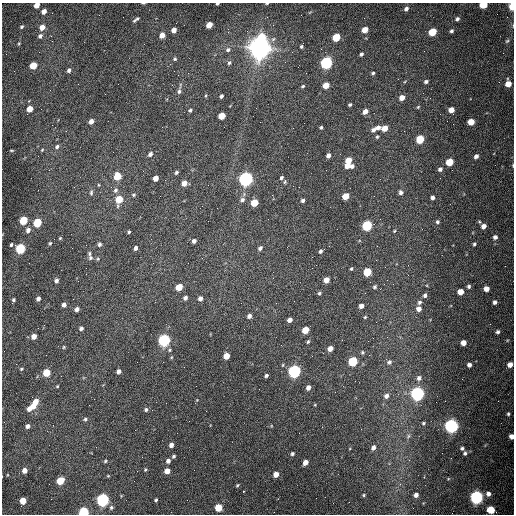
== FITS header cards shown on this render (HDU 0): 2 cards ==
NAXIS1  =                  512 /fastest changing axis
NAXIS2  =                  512 /next to fastest changing axis

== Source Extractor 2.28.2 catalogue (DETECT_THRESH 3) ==
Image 512 x 512 px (HDU 0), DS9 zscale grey, 1 PNG px = 1 image px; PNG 516 x 516 px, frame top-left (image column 1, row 512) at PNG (2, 3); no overlay
Background 1570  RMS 24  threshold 72.4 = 3 sigma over >= 5 px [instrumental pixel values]
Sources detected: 203; all 203 listed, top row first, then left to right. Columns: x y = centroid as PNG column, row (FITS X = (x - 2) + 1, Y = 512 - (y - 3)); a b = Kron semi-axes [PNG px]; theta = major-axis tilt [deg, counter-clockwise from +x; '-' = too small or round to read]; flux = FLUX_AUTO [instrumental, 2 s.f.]
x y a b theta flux
143 3 4 2 - 1.4e+03
267 3 4 2 - 1.6e+03
217 4 3 2 - 2.1e+03
37 5 5 4 - 1.8e+04
483 5 5 4 - 5.1e+04
512 6 5 4 - 2.9e+04
406 9 5 4 - 4.9e+03
44 11 5 4 - 9.5e+03
136 19 7 2 36 3.2e+03
457 19 5 4 - 3.8e+03
209 25 5 4 - 2.5e+04
22 27 4 3 - 2.2e+03
42 27 5 5 - 1.3e+04
174 30 5 4 - 1.0e+04
365 30 5 4 - 2.3e+04
451 31 3 3 - 3.1e+03
432 32 5 4 - 6.0e+04
162 35 5 4 - 1.5e+04
40 36 6 5 - 4.3e+03
51 36 3 2 - 1.6e+03
336 37 5 4 - 6.8e+04
262 38 6 5 - 5.3e+04
507 41 6 5 - 2.5e+03
19 44 4 3 - 1.6e+03
301 46 4 3 - 2.5e+03
260 48 8 7 - 2.1e+06
321 49 2 2 - 8.0e+02
228 50 6 6 - 4.1e+03
361 54 4 3 - 3.9e+03
175 59 5 4 - 2.1e+03
229 63 6 5 - 2.8e+03
326 63 6 5 - 3.5e+05
33 65 5 4 - 4.4e+04
69 70 5 4 - 4.1e+03
373 73 4 3 - 2.7e+03
426 81 4 3 - 3.7e+03
508 84 5 5 - 2.1e+04
326 85 5 4 - 2.3e+04
303 86 5 3 - 1.9e+03
179 91 7 5 79 4.1e+03
105 94 2 2 - 8.4e+02
206 95 5 3 - 1.5e+03
221 96 4 3 - 4.0e+03
402 97 5 4 - 1.3e+04
350 104 3 3 - 2.5e+03
418 107 5 3 - 1.5e+03
29 109 5 4 - 2.4e+04
190 110 5 4 - 2.8e+03
451 110 5 4 - 1.7e+04
365 111 5 4 - 1.2e+04
222 116 5 4 - 3.4e+04
91 121 5 4 - 8.6e+03
471 122 5 4 - 2.6e+04
321 127 4 3 - 2.3e+03
378 127 5 4 - 6.8e+03
293 128 2 2 - 7.3e+02
385 128 5 4 - 2.2e+04
373 130 6 4 42 5.1e+03
377 137 4 4 - 2.1e+03
420 139 5 5 - 6.6e+04
57 146 6 5 - 3.6e+03
11 150 4 2 - 1.5e+03
42 150 4 3 - 1.6e+03
150 154 5 4 - 5.7e+03
328 155 4 4 - 6.0e+03
476 156 5 4 - 5.8e+03
348 160 5 4 - 2.6e+04
450 162 5 5 - 4.8e+04
513 165 4 3 - 1.2e+03
347 166 5 4 - 1.3e+04
352 166 5 4 - 4.7e+03
440 169 4 4 - 5.0e+03
176 172 4 3 - 2.6e+03
117 176 5 5 - 4.5e+04
281 177 4 4 - 3.2e+03
155 178 5 4 - 1.5e+04
246 179 6 5 - 7.1e+05
285 182 6 4 70 2.3e+03
184 183 5 4 - 1.3e+04
299 187 2 2 - 1.0e+03
115 190 7 6 - 4.7e+03
401 192 5 5 - 5.0e+03
91 193 7 5 88 3.1e+03
133 195 5 4 - 2.2e+03
345 196 5 4 - 2.8e+04
432 198 4 4 - 5.1e+03
119 199 6 5 - 4.2e+04
242 200 7 6 - 4.7e+03
303 200 4 3 - 3.8e+03
254 203 5 5 - 3.8e+04
23 220 5 5 - 6.9e+04
437 222 5 5 - 2.9e+03
37 223 5 5 - 8.2e+04
367 226 5 5 - 1.7e+05
483 226 5 5 - 9.3e+03
28 230 6 5 - 7.0e+03
394 231 4 3 - 1.5e+03
129 232 3 3 - 2.4e+03
495 237 5 5 - 5.3e+03
60 238 4 4 - 1.6e+03
194 241 4 4 - 5.2e+03
50 243 4 4 - 1.9e+03
99 244 5 4 - 3.8e+03
474 244 4 3 - 2.4e+03
11 245 4 3 - 2.4e+03
20 248 5 5 - 1.4e+05
136 248 4 3 - 5.3e+03
260 248 5 4 - 4.0e+03
320 251 5 4 - 3.2e+03
90 258 9 6 -71 5.0e+03
351 269 4 3 - 2.1e+03
367 272 5 5 - 6.7e+04
56 280 5 4 - 4.8e+03
326 280 5 4 - 1.7e+04
469 286 4 4 - 3.2e+03
179 287 5 4 - 3.5e+04
375 287 5 4 - 2.8e+03
486 289 5 4 - 1.2e+04
461 292 5 4 - 1.9e+04
319 293 5 4 - 2.3e+03
425 295 5 4 - 3.7e+03
185 298 5 4 - 4.6e+03
200 298 4 4 - 6.6e+03
38 299 4 4 - 5.8e+03
13 300 6 3 71 3.1e+03
419 302 6 5 - 3.9e+03
495 302 4 4 - 4.9e+03
276 303 2 2 - 1.1e+03
64 305 4 4 - 6.7e+03
361 306 4 4 - 7.0e+03
77 309 4 4 - 6.5e+03
419 309 5 5 - 7.5e+03
249 316 4 4 - 5.3e+03
365 317 4 4 - 1.7e+03
381 319 2 2 - 8.5e+02
289 320 4 4 - 7.3e+03
81 328 5 4 - 4.5e+03
305 330 5 4 - 3.1e+04
498 332 5 4 - 3.5e+03
34 336 5 4 - 1.4e+04
164 340 6 5 - 3.5e+05
308 342 5 3 - 2.3e+03
463 343 4 4 - 1.2e+04
64 347 4 4 - 1.8e+03
330 349 5 4 - 1.1e+04
170 350 4 4 - 1.8e+03
362 352 6 5 - 2.4e+03
226 356 5 4 - 2.2e+04
353 361 5 5 - 1.0e+05
389 362 7 6 - 3.7e+03
469 365 4 4 - 5.5e+03
510 365 5 5 - 1.1e+04
21 369 6 4 17 2.1e+03
118 371 4 4 - 5.8e+03
294 371 6 5 - 4.3e+05
46 373 5 5 - 4.9e+04
266 375 4 3 - 3.3e+03
419 378 6 6 - 5.7e+03
57 386 4 3 - 1.5e+03
308 388 5 4 - 6.3e+03
417 394 6 5 - 5.7e+05
386 396 6 6 - 5.9e+03
35 402 5 4 - 1.9e+04
33 406 5 4 - 1.4e+04
29 409 5 5 - 9.7e+03
146 409 4 4 - 2.9e+03
508 414 5 4 - 2.4e+03
85 419 5 4 - 3.0e+03
423 423 5 5 - 2.4e+03
27 426 4 4 - 5.8e+03
451 426 6 6 - 6.4e+05
408 436 7 4 61 3.1e+03
511 436 4 4 - 8.1e+03
171 445 4 4 - 7.4e+03
373 447 6 4 58 6.5e+03
462 448 4 4 - 2.9e+03
465 453 5 5 - 3.3e+03
292 454 4 4 - 2.9e+03
174 456 5 4 - 2.5e+03
105 461 5 4 - 2.2e+03
168 461 5 5 - 5.0e+03
305 462 5 4 - 1.2e+04
145 469 5 3 - 1.9e+03
24 470 5 5 - 1.1e+04
167 471 5 4 - 1.4e+04
276 474 5 4 - 1.2e+04
108 476 4 4 - 1.5e+03
60 481 6 5 - 4.1e+04
400 484 3 3 - 1.1e+03
237 485 4 3 - 1.9e+03
243 491 3 2 - 3.0e+03
488 494 6 6 - 7.3e+03
364 495 4 4 - 1.6e+03
416 495 4 4 - 5.6e+03
476 497 6 5 - 5.0e+05
316 498 2 2 - 3.3e+03
103 500 6 5 - 4.5e+05
156 500 4 4 - 2.4e+03
23 501 5 4 - 2.7e+04
111 507 6 6 - 3.6e+03
218 508 5 5 - 4.2e+04
491 510 6 5 - 4.5e+04
84 512 6 5 - 1.2e+05
At the frame edge (FLAGS 8, measured only in part): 10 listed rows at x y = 143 3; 267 3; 217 4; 37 5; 483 5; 512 6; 513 165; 510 365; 511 436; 84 512